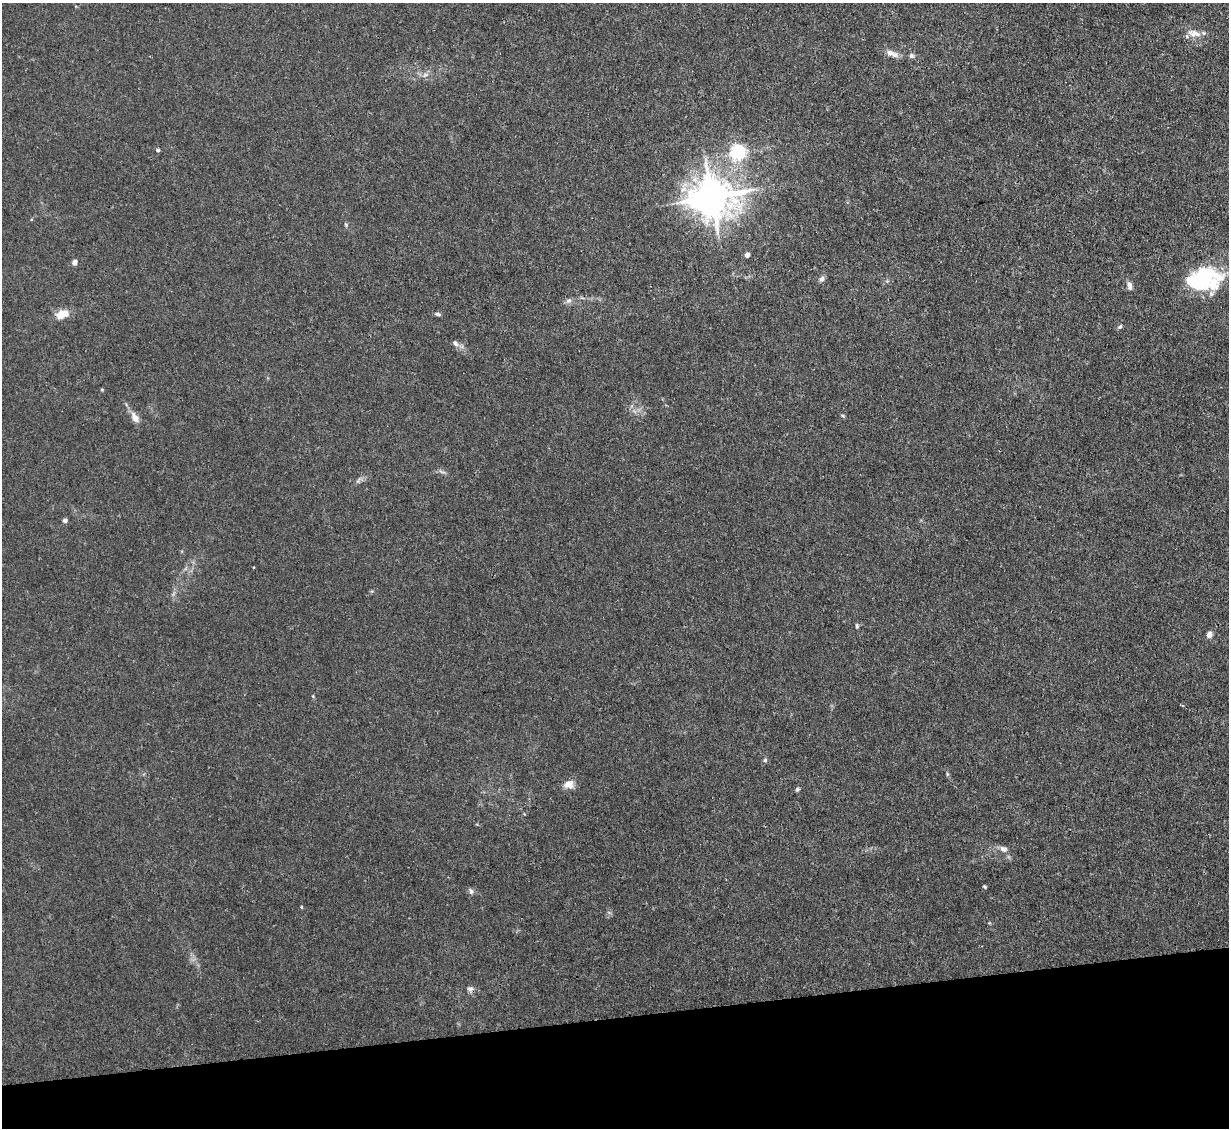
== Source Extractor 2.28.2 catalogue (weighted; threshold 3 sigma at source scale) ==
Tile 14 of 4 x 4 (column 2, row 4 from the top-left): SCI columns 1228-2454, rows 248-1373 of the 4909 x 4883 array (HDU 1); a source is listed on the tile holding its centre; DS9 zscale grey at full resolution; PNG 1231 x 1130 px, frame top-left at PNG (2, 3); no overlay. Shown black and unused: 10% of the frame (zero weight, under 3 of 4 exposures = <1% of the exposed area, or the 3 px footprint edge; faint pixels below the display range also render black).
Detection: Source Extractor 2.28.2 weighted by HDU 2 'WHT'; one run over the whole footprint, this tile lists its part. Background 0.0346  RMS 0.003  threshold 0.0135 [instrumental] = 3 sigma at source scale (4.5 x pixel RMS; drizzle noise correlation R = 1.50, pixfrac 1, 0.05/0.05 arcsec/px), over >= 5 px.
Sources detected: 36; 1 inside a brighter object's white glare — not listed; the other 35 listed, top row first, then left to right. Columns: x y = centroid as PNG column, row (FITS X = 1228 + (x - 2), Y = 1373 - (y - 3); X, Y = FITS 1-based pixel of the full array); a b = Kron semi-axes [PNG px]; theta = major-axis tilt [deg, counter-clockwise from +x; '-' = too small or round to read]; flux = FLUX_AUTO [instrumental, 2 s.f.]
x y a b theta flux
1193 34 15 11 -40 3
890 53 12 9 -18 1.9
911 56 7 7 - 0.7
425 75 10 5 27 1.1
158 150 5 4 - 0.47
738 152 6 6 - 80
712 197 13 11 3 850
346 225 5 5 - 0.42
747 255 4 4 - 1.7
74 262 4 4 - 2.4
1204 275 33 27 -20 25
821 279 8 6 55 0.95
887 281 5 5 - 0.4
1129 285 12 6 -78 1.3
569 301 8 7 - 0.97
62 314 13 8 19 4.7
437 314 7 5 -26 0.61
1120 327 6 4 49 0.56
455 343 11 6 -41 1.1
102 389 5 3 - 0.27
843 416 6 3 -19 0.35
135 417 15 8 -56 2.2
442 472 12 3 -15 0.66
358 481 11 4 50 0.86
65 520 5 5 - 0.89
857 626 7 4 -82 0.48
1209 634 6 5 - 2.2
765 760 5 5 - 0.56
569 784 12 10 7 2.6
797 789 5 4 - 0.49
1003 849 10 7 -24 1.4
985 887 5 3 - 0.34
471 891 8 6 -64 0.82
301 907 4 3 - 0.35
470 989 8 8 - 0.93
Overlapping masked pixels (flux is a lower limit): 1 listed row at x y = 712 197